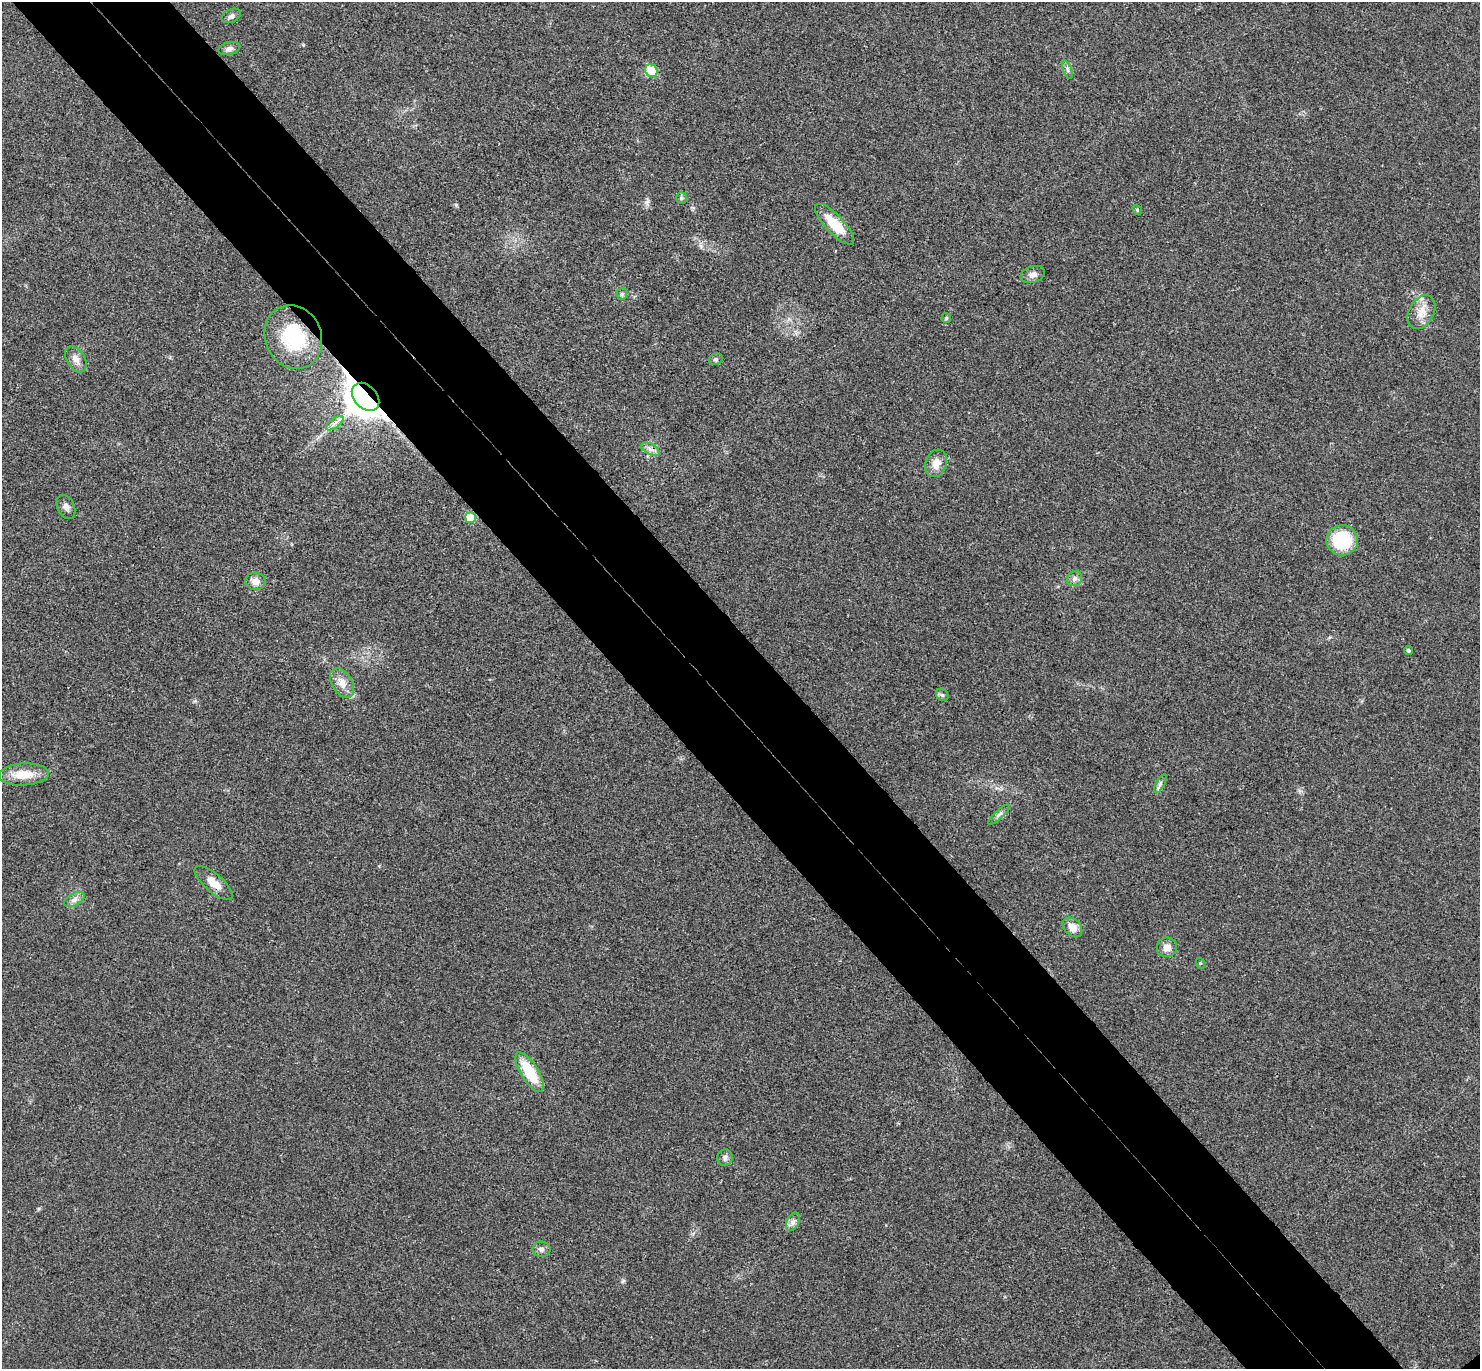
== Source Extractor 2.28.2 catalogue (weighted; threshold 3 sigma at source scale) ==
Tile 11 of 4 x 4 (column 3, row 3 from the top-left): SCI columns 3005-4482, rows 1564-2930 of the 6010 x 6001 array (HDU 1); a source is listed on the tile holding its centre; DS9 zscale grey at full resolution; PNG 1482 x 1371 px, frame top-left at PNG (2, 2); each listed source drawn as its Kron ellipse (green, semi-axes under 4 px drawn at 4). Shown black and unused: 11% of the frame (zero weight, under 3 of 4 exposures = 6% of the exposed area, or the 3 px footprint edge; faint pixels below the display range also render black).
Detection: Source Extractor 2.28.2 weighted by HDU 2 'WHT'; one run over the whole footprint, this tile lists its part. Background 0.0268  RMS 0.0047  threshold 0.0213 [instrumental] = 3 sigma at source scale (4.5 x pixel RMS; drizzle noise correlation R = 1.50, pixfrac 1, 0.05/0.05 arcsec/px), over >= 5 px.
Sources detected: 39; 1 inside a brighter listed object's ellipse — not listed separately; the other 38 listed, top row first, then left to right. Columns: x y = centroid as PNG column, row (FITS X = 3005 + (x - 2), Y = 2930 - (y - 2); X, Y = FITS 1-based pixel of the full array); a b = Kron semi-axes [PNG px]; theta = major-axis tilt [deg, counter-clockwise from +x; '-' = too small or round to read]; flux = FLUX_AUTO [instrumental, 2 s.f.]
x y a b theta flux
231 16 10 6 25 1.4
229 49 11 6 15 1.8
651 70 6 6 - 13
1067 70 10 3 -69 0.91
681 198 6 5 - 0.78
1137 210 5 4 - 0.53
834 224 27 9 -46 13
1033 274 12 8 19 2.5
622 294 6 5 - 0.88
1421 312 18 12 60 6.2
946 318 5 5 - 0.55
293 337 33 28 -66 29
76 359 14 9 -58 3.4
716 359 7 5 15 0.95
366 397 16 11 -47 1100
335 423 10 5 36 2
650 449 10 5 -27 2
936 463 14 10 72 4.7
66 507 13 8 -64 2.2
470 518 5 5 - 12
1342 540 16 15 - 25
1074 579 8 7 - 1.8
255 581 10 8 -3 3.3
1408 650 4 4 - 0.87
342 683 16 10 -59 4.9
942 695 7 5 -42 0.95
24 774 25 11 4 9.6
1160 784 10 3 61 1
999 814 14 3 42 1.3
214 883 24 9 -41 5.6
74 900 11 6 28 2.1
1072 927 11 8 -46 4.7
1167 947 10 9 - 3.8
1200 963 5 3 - 0.5
530 1072 22 8 -58 18
725 1158 8 7 - 1.7
793 1222 9 6 63 1.8
541 1249 9 7 -7 1.7
Overlapping masked pixels (flux is a lower limit): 3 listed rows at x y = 293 337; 366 397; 470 518